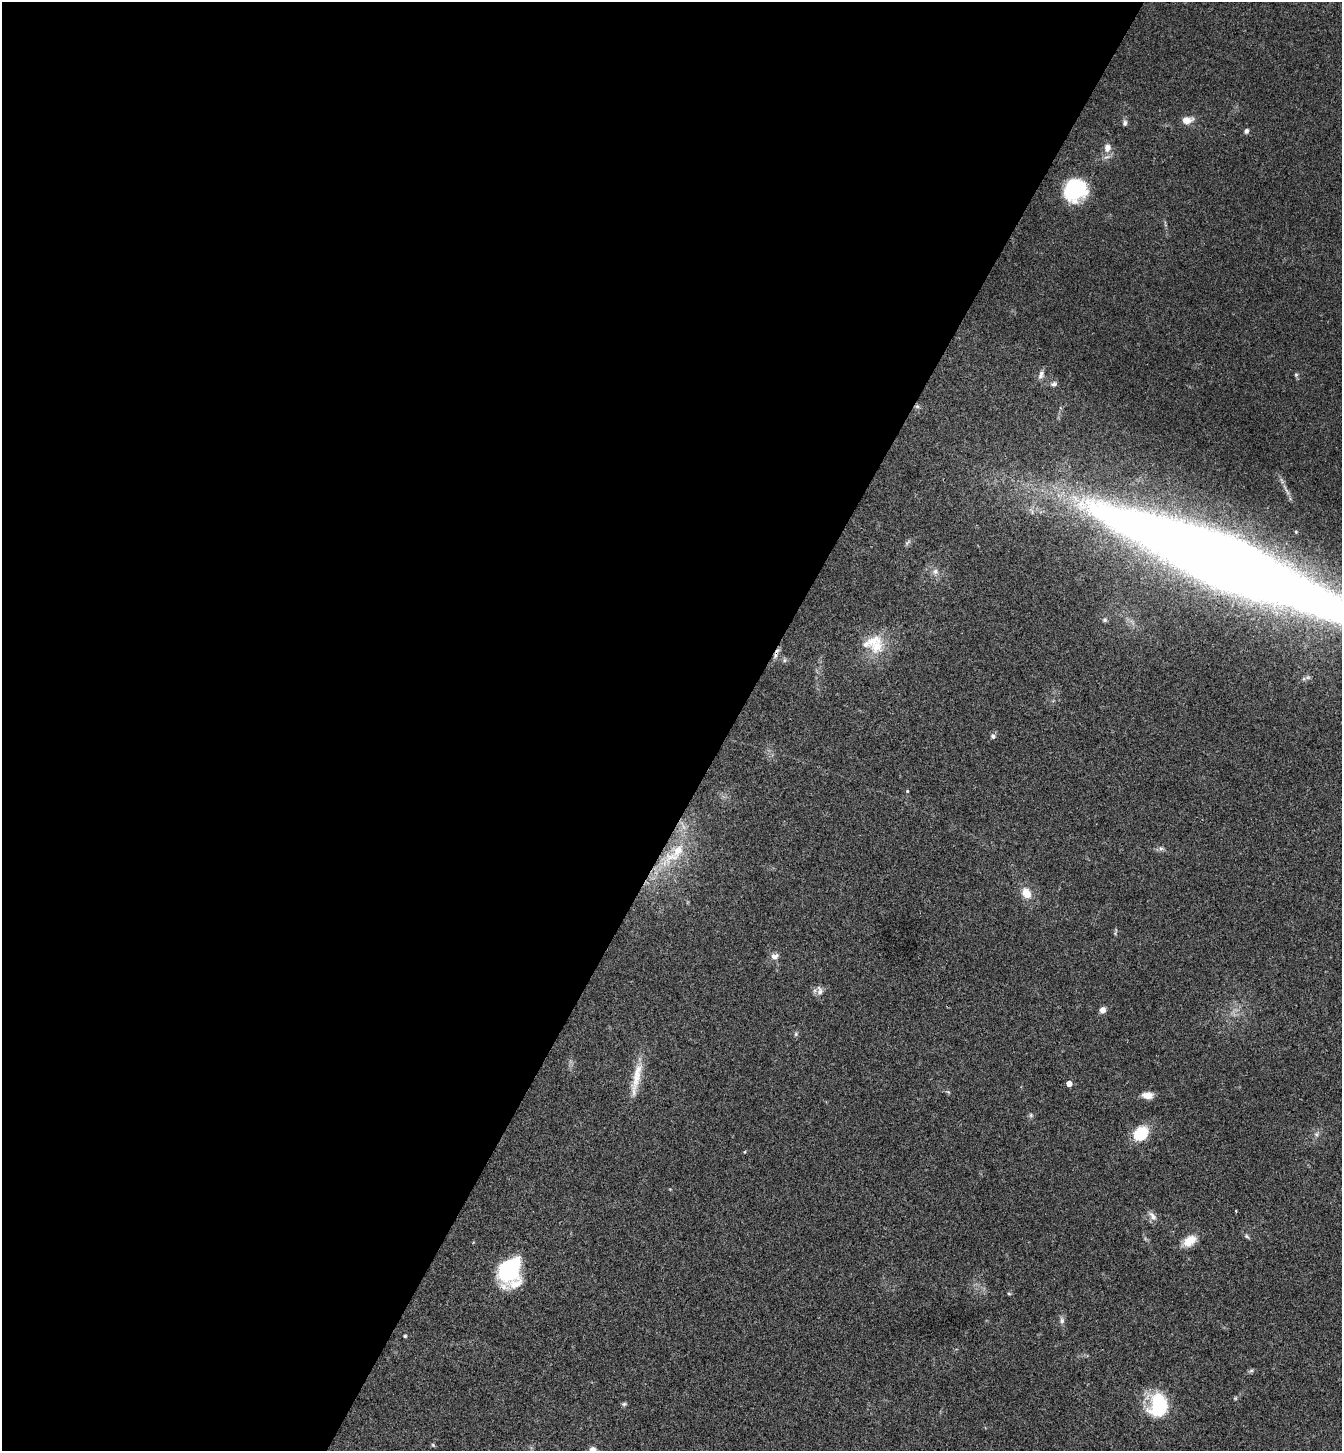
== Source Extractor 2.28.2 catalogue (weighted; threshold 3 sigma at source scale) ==
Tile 5 of 4 x 4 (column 1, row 2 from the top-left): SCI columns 337-1676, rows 2935-4383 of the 5893 x 5870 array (HDU 1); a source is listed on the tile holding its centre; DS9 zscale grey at full resolution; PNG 1344 x 1453 px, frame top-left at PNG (2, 2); no overlay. Shown black and unused: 55% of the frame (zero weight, under 3 of 4 exposures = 6% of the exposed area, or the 3 px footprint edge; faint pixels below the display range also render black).
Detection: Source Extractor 2.28.2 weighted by HDU 2 'WHT'; one run over the whole footprint, this tile lists its part. Background 0.063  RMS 0.0054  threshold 0.0245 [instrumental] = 3 sigma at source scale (4.5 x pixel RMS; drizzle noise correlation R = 1.50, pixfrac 1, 0.05/0.05 arcsec/px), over >= 5 px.
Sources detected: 46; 2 too faint to see at this stretch — not listed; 2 inside a brighter listed object's ellipse — not listed separately; the other 42 listed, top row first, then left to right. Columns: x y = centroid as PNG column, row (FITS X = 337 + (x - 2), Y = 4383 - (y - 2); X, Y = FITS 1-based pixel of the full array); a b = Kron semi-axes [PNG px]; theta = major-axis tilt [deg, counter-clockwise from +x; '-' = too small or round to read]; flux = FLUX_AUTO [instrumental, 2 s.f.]
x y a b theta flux
1187 120 11 8 11 5.5
1125 123 8 6 86 1.5
1246 131 6 5 - 1.5
1107 148 13 9 77 4.4
1075 190 22 20 41 36
1041 375 12 6 71 2.3
1296 375 5 5 - 0.9
1054 384 9 6 8 1.6
908 542 10 4 44 1.2
1228 562 213 36 -23 1600
935 571 8 8 - 2.5
1105 620 6 6 - 1
877 647 27 19 41 16
776 654 16 5 69 2.6
993 736 7 6 - 1.3
907 791 4 3 - 0.59
1161 849 7 6 - 1.3
678 851 55 16 46 27
1026 893 15 11 -57 7.2
774 956 11 8 14 2.7
820 991 14 8 -84 3.1
1102 1010 8 7 - 2.4
796 1034 6 5 - 0.95
637 1073 44 11 78 12
1069 1084 4 4 - 4.8
948 1092 6 4 -19 0.73
1147 1095 12 7 -3 5.1
1031 1115 6 5 - 0.99
1140 1134 12 10 45 24
1316 1134 6 6 - 1.2
1153 1216 14 8 -54 3.2
1247 1236 8 5 -40 1.1
1189 1241 18 11 35 7.9
509 1269 29 18 60 47
1009 1293 6 3 -2 0.63
1062 1320 10 6 -84 1.8
405 1336 4 4 - 0.86
1251 1371 7 4 1 1
1235 1398 5 5 - 0.68
624 1404 7 5 1 1
1158 1405 28 20 -90 32
592 1449 10 9 - 2.8
Overlapping masked pixels (flux is a lower limit): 3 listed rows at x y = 1228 562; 776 654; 678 851
Isophote crosses this tile's border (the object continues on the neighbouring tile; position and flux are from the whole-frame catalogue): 2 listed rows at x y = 1228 562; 592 1449